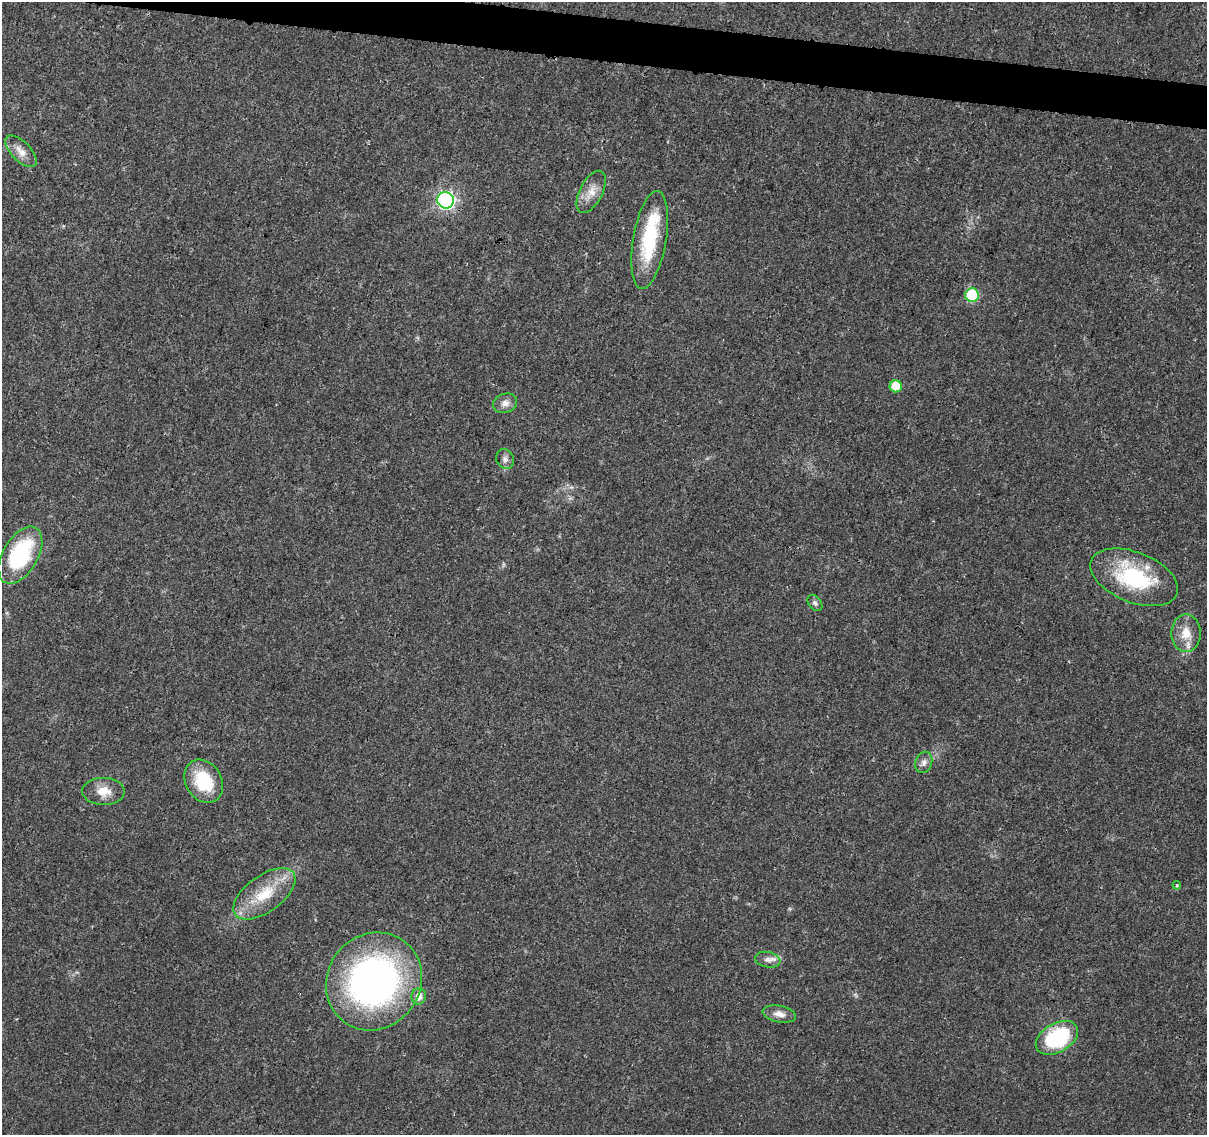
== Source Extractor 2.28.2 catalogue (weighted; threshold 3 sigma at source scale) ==
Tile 11 of 4 x 4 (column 3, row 3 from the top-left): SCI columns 2413-3617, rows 1360-2492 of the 4833 x 5042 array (HDU 1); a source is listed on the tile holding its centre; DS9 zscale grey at full resolution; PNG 1209 x 1137 px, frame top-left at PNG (2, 2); each listed source drawn as its Kron ellipse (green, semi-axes under 4 px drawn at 4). Shown black and unused: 3% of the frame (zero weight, under 3 of 4 exposures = <1% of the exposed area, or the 3 px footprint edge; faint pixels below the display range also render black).
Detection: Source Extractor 2.28.2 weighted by HDU 2 'WHT'; one run over the whole footprint, this tile lists its part. Background 0.024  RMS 0.002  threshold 0.00914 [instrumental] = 3 sigma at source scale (4.5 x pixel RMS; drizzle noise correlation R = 1.50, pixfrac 1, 0.0396/0.0396 arcsec/px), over >= 5 px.
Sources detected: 23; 1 inside a brighter listed object's ellipse — not listed separately; the other 22 listed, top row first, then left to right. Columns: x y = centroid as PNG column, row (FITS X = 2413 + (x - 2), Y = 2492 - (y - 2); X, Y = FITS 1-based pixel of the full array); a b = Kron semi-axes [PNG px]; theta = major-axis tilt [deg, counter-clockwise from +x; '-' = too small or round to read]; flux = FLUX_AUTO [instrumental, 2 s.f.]
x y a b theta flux
21 151 20 9 -45 2.2
591 192 23 11 63 2.8
446 200 8 8 - 56
650 240 49 16 80 15
972 295 7 7 - 15
896 386 6 6 - 4.5
505 403 12 9 21 1.3
505 459 10 8 -65 0.96
20 555 31 17 60 19
1134 577 46 25 -21 18
815 603 9 6 -52 0.63
1186 633 19 14 -90 3.6
924 762 11 8 71 1
204 781 23 18 -58 9.9
103 791 21 13 -1 3.1
1177 885 4 3 - 0.23
264 894 36 18 36 8.2
768 960 13 7 -10 1.1
374 981 50 46 52 81
419 996 8 7 - 1.6
779 1014 17 8 -11 1.7
1057 1038 23 14 29 19
Isophote crosses this tile's border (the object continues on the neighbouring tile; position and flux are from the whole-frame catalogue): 1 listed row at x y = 20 555